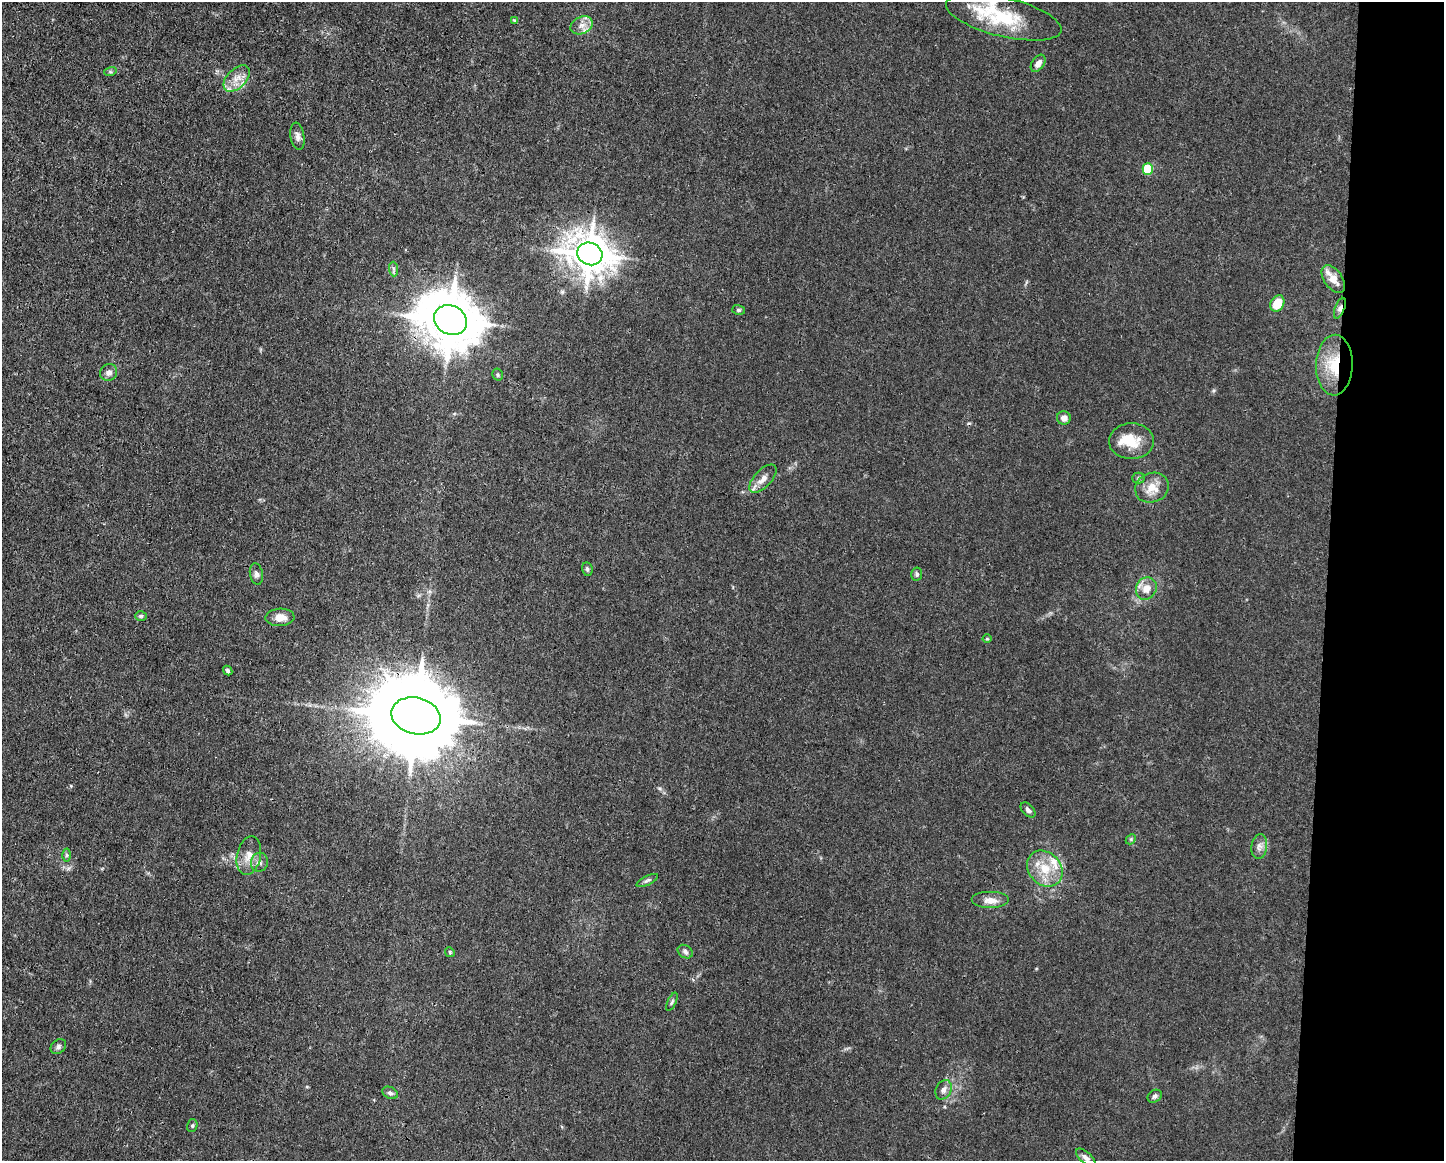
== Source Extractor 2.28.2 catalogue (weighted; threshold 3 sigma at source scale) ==
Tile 9 of 3 x 4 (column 3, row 3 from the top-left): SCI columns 2997-4438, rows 1159-2317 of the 4661 x 4634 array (HDU 1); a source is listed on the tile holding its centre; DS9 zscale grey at full resolution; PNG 1446 x 1163 px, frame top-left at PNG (2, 2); each listed source drawn as its Kron ellipse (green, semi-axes under 4 px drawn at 4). Shown black and unused: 8% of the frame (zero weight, under 3 of 4 exposures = <1% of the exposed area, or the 3 px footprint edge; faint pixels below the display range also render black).
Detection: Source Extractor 2.28.2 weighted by HDU 2 'WHT'; one run over the whole footprint, this tile lists its part. Background 0.0161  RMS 0.0025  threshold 0.0115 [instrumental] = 3 sigma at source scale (4.5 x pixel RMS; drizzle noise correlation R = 1.50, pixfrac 1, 0.05/0.05 arcsec/px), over >= 5 px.
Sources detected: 57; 1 inside a brighter object's white glare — neither listed nor drawn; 6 inside a brighter listed object's ellipse — not listed separately; the other 50 listed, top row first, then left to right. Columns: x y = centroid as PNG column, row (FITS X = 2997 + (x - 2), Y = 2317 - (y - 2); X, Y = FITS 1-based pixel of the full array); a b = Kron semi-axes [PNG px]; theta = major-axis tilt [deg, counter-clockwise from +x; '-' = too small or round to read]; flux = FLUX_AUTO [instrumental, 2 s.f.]
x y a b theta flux
1004 17 59 19 -14 17
514 20 4 4 - 0.21
582 25 11 8 26 1.7
1038 63 9 6 55 1.7
110 72 6 4 17 0.37
237 78 16 9 45 2.6
297 136 14 7 -81 1.2
1148 169 6 5 - 13
590 254 13 11 -23 670
393 269 7 4 -88 0.61
1333 279 15 9 -54 3
1277 303 8 6 62 5.3
1340 308 11 5 69 1
739 310 6 5 - 0.42
450 320 17 14 -28 1500
1334 365 30 18 89 10
109 373 9 8 - 1.3
498 375 6 5 - 0.41
1064 418 7 6 - 1.5
1131 441 22 18 0 5.8
1138 478 6 5 - 0.44
763 479 18 8 47 2.2
1152 488 17 14 23 3.9
587 569 7 5 -79 0.49
256 574 11 6 -79 0.87
917 574 6 5 - 0.57
1146 588 11 10 - 2.9
141 616 6 5 - 0.42
280 617 14 8 2 2.5
987 639 4 4 - 0.25
228 670 5 4 - 0.45
416 716 25 18 -14 5600
1028 810 9 5 -45 0.87
1131 839 6 4 47 0.37
1259 846 12 8 82 1.4
67 855 6 4 -89 0.42
249 856 19 12 77 3.1
259 862 9 8 - 1.1
1045 869 19 16 -46 6.3
647 880 12 4 26 0.61
991 900 19 8 0 2.5
450 952 5 4 - 0.3
685 952 8 6 -35 0.78
672 1002 10 3 65 0.46
58 1047 8 6 42 0.7
944 1090 10 7 63 1.2
390 1093 8 5 -27 0.69
1155 1096 7 6 - 0.66
192 1126 6 5 - 0.44
1086 1158 12 5 -41 0.91
Overlapping masked pixels (flux is a lower limit): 5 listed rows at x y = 590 254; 1340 308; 450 320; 1334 365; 416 716